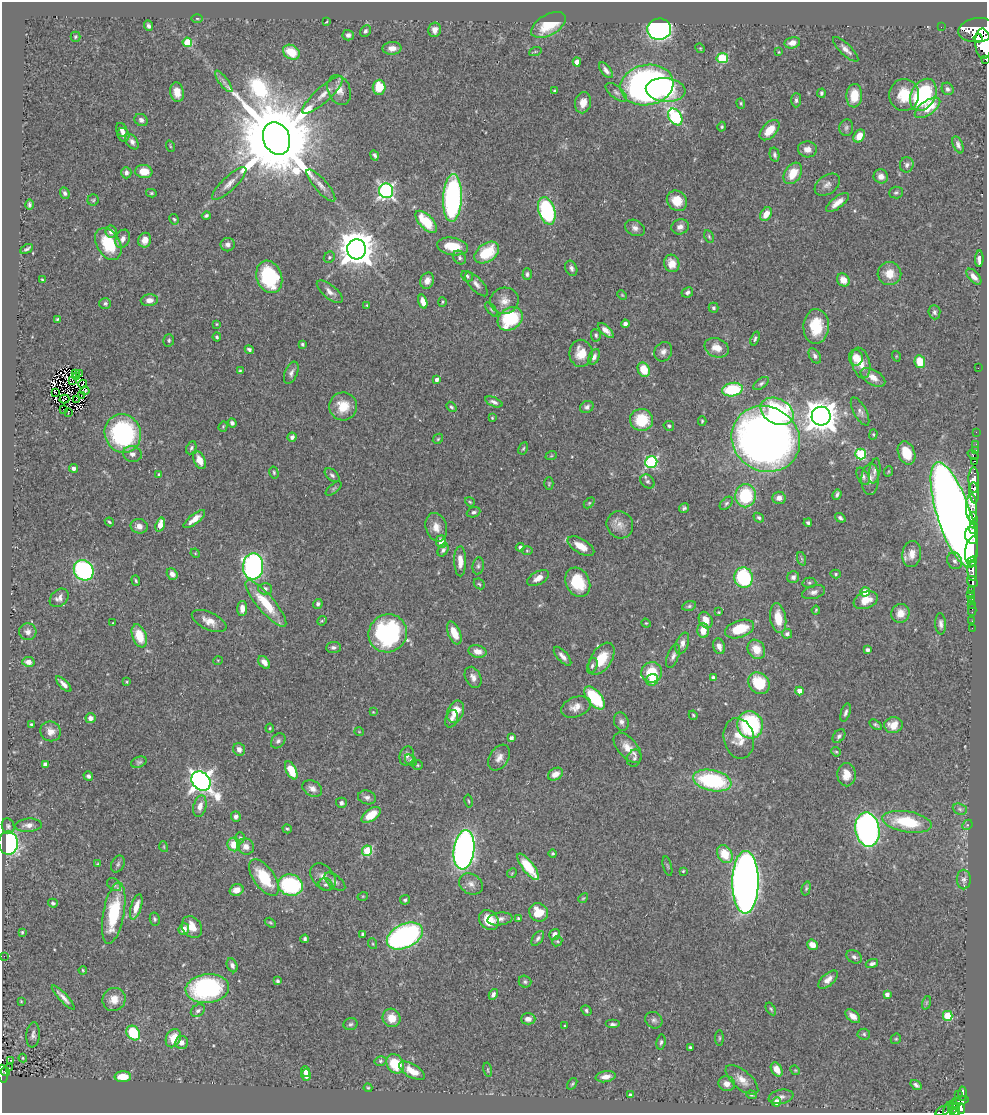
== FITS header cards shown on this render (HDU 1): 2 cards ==
NAXIS1  =                  985
NAXIS2  =                 1111

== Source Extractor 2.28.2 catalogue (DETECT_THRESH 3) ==
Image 985 x 1111 px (HDU 1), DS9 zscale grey, 1 PNG px = 1 image px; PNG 989 x 1115 px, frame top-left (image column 1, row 1111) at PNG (2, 2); each listed source drawn as its Kron ellipse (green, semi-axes under 4 px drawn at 4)
Background 0.539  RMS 0.021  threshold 0.0623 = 3 sigma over >= 5 px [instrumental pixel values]
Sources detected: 475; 3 with non-positive FLUX_AUTO (blend fragments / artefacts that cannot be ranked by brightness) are neither listed nor drawn; the other 472 listed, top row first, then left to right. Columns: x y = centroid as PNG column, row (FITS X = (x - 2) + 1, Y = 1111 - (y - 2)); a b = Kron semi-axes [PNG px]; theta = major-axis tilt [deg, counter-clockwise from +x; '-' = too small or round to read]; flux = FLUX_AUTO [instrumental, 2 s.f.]
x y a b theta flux
197 18 6 4 -1 1.9
326 22 4 2 - 1.3
548 25 19 10 29 48
148 26 5 3 - 3.7
941 27 2 2 - 6.2
659 29 12 10 6 510
435 30 7 6 - 8.2
977 30 19 12 5 3500
365 31 6 5 - 3
348 35 5 5 - 4.7
75 37 5 5 - 1.9
978 38 4 4 - 560
187 42 5 4 - 41
792 43 8 5 13 10
983 44 15 7 -85 2900
392 48 9 6 2 11
700 48 5 4 - 1.5
846 49 17 5 -44 8.1
291 52 9 7 -31 37
535 52 6 4 20 2.2
779 52 4 3 - 1.3
722 58 6 5 - 71
985 59 3 2 - 59
577 62 4 4 - 17
606 70 9 4 -51 5.8
224 81 13 4 -53 5.6
647 85 27 20 10 650
379 87 7 6 - 33
948 89 6 5 - 4
339 90 15 11 -68 16
554 90 3 2 - 1.5
666 90 20 12 -5 63
177 92 10 6 -80 15
616 92 13 6 -39 5.3
821 93 4 4 - 3.2
323 95 26 7 42 17
904 95 16 15 - 38
923 95 17 12 62 160
854 96 12 8 85 31
796 100 7 5 88 3.3
583 103 11 8 79 14
741 103 5 4 - 1.8
927 108 15 7 35 31
675 117 9 6 -56 180
141 120 7 6 - 4.2
722 127 5 4 - 2.1
846 128 8 7 - 4.2
122 130 7 5 -62 6.3
770 130 12 7 46 26
123 135 7 5 -66 6.7
859 136 7 5 56 18
277 138 16 13 -66 30000
132 142 8 5 -54 5.4
958 145 9 4 -68 4.8
170 146 6 3 -72 1.5
807 149 9 8 - 9.6
375 155 5 3 - 3.3
775 155 7 5 -77 3.6
907 165 8 7 - 5.1
144 172 8 6 -7 24
126 173 5 5 - 4.7
793 173 12 8 56 27
881 176 7 7 - 9.1
229 184 22 7 43 12
321 185 20 6 -49 10
827 185 14 9 35 8.3
386 191 7 7 - 390
65 193 6 4 -65 3.8
151 193 5 4 - 1.9
896 193 7 6 - 2.8
452 198 24 9 87 360
93 200 5 5 - 1.9
677 201 11 9 -47 26
837 203 14 5 38 12
29 205 5 3 - 2.9
547 211 14 8 -72 180
766 214 7 5 58 16
206 216 4 3 - 2.6
174 219 5 4 - 2.3
426 222 14 7 -46 53
680 227 9 7 21 7.9
635 228 10 7 -27 6.7
111 231 6 5 - 7.1
709 236 7 4 -64 2.3
123 239 9 7 68 7.5
145 240 7 6 - 13
108 244 17 11 -59 59
228 245 7 6 - 6
453 246 15 8 -9 30
27 249 7 3 30 3.2
356 249 10 9 - 3200
487 252 14 9 37 51
329 257 6 5 - 2.6
460 258 7 6 - 3.4
979 259 8 3 88 8.2
672 263 9 7 -71 17
571 268 8 5 -67 4.2
527 274 6 4 89 2.9
889 274 12 11 - 23
467 276 6 5 - 2.7
269 277 16 12 -71 110
974 277 9 5 -48 8.2
42 280 3 2 - 1.4
843 280 7 6 - 15
427 281 8 6 67 9
476 284 15 6 -47 7.1
330 292 16 6 -39 8.7
687 292 6 4 27 3.8
622 295 5 3 - 1.3
149 300 8 6 5 8.9
504 301 14 13 - 14
423 302 7 4 -74 9.9
442 302 5 3 - 1.5
105 303 6 5 - 2.9
367 305 3 3 - 1.4
714 308 5 5 - 3.4
491 309 8 3 -49 2.3
934 312 7 6 - 3.9
57 319 4 3 - 1.7
510 319 13 10 38 94
217 324 4 3 - 1.2
625 324 4 4 - 5.7
816 326 17 12 89 47
606 330 10 4 -43 8.5
596 335 6 5 - 2.7
217 337 4 3 - 2.4
755 338 7 3 71 2.6
169 340 6 5 - 2.5
302 344 3 3 - 2.5
717 348 12 9 -21 16
249 350 4 3 - 3.6
663 352 10 8 61 7.4
581 353 13 11 -89 23
815 356 8 5 -58 4.4
896 356 5 3 - 1.2
594 357 8 5 66 6.2
856 358 8 7 - 22
920 362 6 5 - 28
861 363 15 9 -76 18
978 368 2 2 - 74
644 370 7 6 - 32
240 371 4 3 - 2
291 373 12 6 67 5.6
76 374 3 2 - 0.59
79 374 2 2 - 1
76 376 3 2 - 0.56
873 377 13 7 -31 12
437 380 4 4 - 5.6
72 381 4 2 - 0.27
761 383 9 4 37 3.5
83 384 4 2 - 0.52
732 390 10 6 10 80
85 391 4 3 - 1.9
55 392 3 2 - 0.88
82 396 3 2 - 0.68
64 399 5 2 - 0.03
76 399 3 2 - 1.1
494 402 9 4 -22 4.7
343 406 14 14 - 30
451 407 6 4 -42 2.4
587 407 7 5 31 4.5
64 410 3 2 - 1.7
777 411 17 12 -28 170
860 411 15 6 -62 6.7
68 413 3 2 - 6.8
821 416 9 9 - 2300
492 418 4 3 - 1.4
641 420 11 11 - 49
702 421 5 3 - 1.8
232 423 4 4 - 4.2
223 426 5 4 - 1.9
669 426 5 4 - 2.5
976 432 2 2 - 10
123 433 20 18 -69 210
873 434 5 4 - 1.7
292 437 4 4 - 4.3
438 439 6 4 46 1.9
766 439 35 32 -33 1300
976 444 2 2 - 5.5
191 448 7 4 64 3
523 448 6 4 62 1.9
976 450 2 2 - 7.8
906 453 12 8 -69 34
132 454 9 8 - 7
861 454 5 5 - 99
973 455 6 4 -37 83
551 456 6 3 18 1.7
200 460 9 5 -65 15
975 461 3 2 - 16
651 462 6 6 - 180
74 468 4 4 - 5
875 471 12 5 81 4.8
889 471 5 3 - 1.2
274 473 6 4 -75 2.2
159 474 4 3 - 1.7
332 475 9 5 -41 3.7
863 476 9 5 -60 4.3
870 479 16 9 86 11
974 480 13 5 -89 1000
647 481 8 6 -43 3.5
549 484 6 4 88 1.9
334 488 9 4 39 2.5
974 493 11 4 -86 950
837 494 5 3 - 3.1
745 496 11 10 - 78
779 498 6 6 - 7.5
470 502 5 3 - 1.5
589 503 6 4 45 1.8
726 503 8 5 45 3
684 508 5 5 - 3.4
972 508 14 5 -89 630
474 512 7 5 20 3.4
954 515 55 16 -72 4900
759 518 5 4 - 2.6
840 518 5 3 - 3.4
973 518 6 4 -87 520
194 519 13 5 38 13
109 522 5 3 - 1.8
808 523 4 4 - 2.8
160 525 7 4 73 17
620 525 14 13 - 13
139 526 8 7 - 8.3
436 527 14 10 -74 15
974 528 6 3 82 250
972 535 8 6 -77 1100
441 542 6 5 - 14
581 546 15 7 -31 17
520 547 4 4 - 3.2
443 550 7 5 57 3.7
971 550 14 6 79 1900
527 551 5 4 - 1.5
195 553 5 4 - 1.3
912 554 13 9 80 15
802 559 7 4 -71 2.4
460 561 15 6 -89 13
955 561 8 7 - 4.7
972 561 5 3 - 350
253 566 13 10 85 410
478 566 8 5 81 3.7
84 570 10 9 - 240
972 570 10 5 -86 830
172 574 6 5 - 7.7
836 574 5 4 - 2
743 577 10 9 - 110
793 577 6 6 - 5.9
538 578 12 6 30 10
136 581 5 3 - 1.8
972 581 6 5 - 260
578 582 15 11 -62 47
809 583 7 5 -1 2.6
479 584 6 4 -44 1.9
265 589 7 6 - 4.3
972 590 3 3 - 77
814 592 12 6 16 6.2
865 592 5 4 - 24
970 594 3 2 - 8.2
59 598 10 7 43 7
866 600 12 8 22 21
972 600 3 3 - 34
266 604 30 8 -50 48
318 604 5 4 - 3.4
972 604 2 2 - 7.5
689 606 7 4 15 2.6
242 609 7 5 88 11
816 610 4 3 - 1.5
972 610 6 2 89 12
719 612 3 2 - 1.3
900 613 9 9 - 15
778 618 15 8 -81 31
706 620 8 6 -64 14
209 621 18 8 -25 15
322 621 5 4 - 1.7
972 621 2 2 - 7.4
113 623 2 2 - 1.1
646 623 5 4 - 1.5
941 624 10 5 -86 5.9
972 628 2 2 - 3.2
739 629 15 8 19 42
703 630 7 5 -87 17
28 632 9 8 - 7
388 633 19 18 - 210
454 633 12 6 -67 22
787 634 5 4 - 4.3
139 636 12 7 -69 33
682 643 11 6 71 7.7
719 646 8 6 -72 9.6
333 647 7 5 3 4
756 649 10 8 -59 23
867 650 4 4 - 3.6
478 651 9 6 -14 12
562 656 12 5 -48 7.5
673 656 12 5 68 5.7
601 659 18 10 57 35
218 660 5 3 - 1.1
28 662 6 5 - 7.4
264 662 7 5 -50 9.3
592 666 8 5 69 3.5
652 672 10 10 - 41
473 677 11 7 -66 8.3
713 678 4 4 - 4.3
652 680 6 5 - 22
127 682 4 3 - 1.5
759 683 12 10 -50 55
64 684 10 4 -46 6.8
799 691 4 4 - 12
595 698 14 7 -51 77
576 707 15 10 21 14
373 712 3 3 - 0.94
455 712 12 8 68 23
846 713 9 4 73 4.4
693 715 5 3 - 1.7
90 718 5 5 - 7.2
452 719 9 6 71 5.7
621 722 9 7 -68 5.6
32 724 4 3 - 2.4
750 725 13 12 - 150
876 725 7 4 -32 2.7
893 725 9 8 - 21
270 728 4 4 - 1.4
50 731 10 9 - 10
359 732 5 3 - 1
839 736 8 5 50 3.9
511 738 4 3 - 5.3
739 738 20 15 -78 24
278 741 8 6 48 4.2
628 748 18 9 -49 17
239 749 6 5 - 6.6
836 752 5 4 - 1.8
407 756 9 7 76 5.7
499 758 14 9 57 11
634 758 9 7 68 4.7
411 760 7 4 -42 2.4
139 762 8 5 22 3.3
45 764 4 4 - 5.3
418 765 5 5 - 1.9
291 770 10 5 -63 32
555 774 8 6 30 10
847 775 11 9 -89 18
88 776 5 4 - 4
201 781 10 8 -44 1100
712 781 19 10 -12 150
312 788 10 7 -28 8.4
367 797 9 6 -17 5
468 801 7 3 -79 1.5
341 803 5 5 - 4.6
200 806 11 6 75 10
960 809 7 5 -23 3.4
371 815 11 6 35 29
236 817 5 4 - 4.8
907 822 25 10 -9 73
28 825 13 6 4 7.9
967 825 6 4 45 2
8 826 8 6 -70 3.3
287 829 5 4 - 2.2
867 830 17 12 -79 660
240 838 5 5 - 2.5
8 843 11 9 89 270
234 845 7 6 - 28
246 846 8 8 - 11
164 847 5 3 - 1.4
464 850 20 10 82 660
367 851 5 5 - 65
553 853 4 4 - 2
725 854 9 7 -59 36
98 864 4 3 - 1.8
118 864 9 6 64 3.7
667 866 10 3 -75 2.1
528 867 16 5 -52 54
683 871 3 3 - 1.5
512 873 5 4 - 1.5
323 877 15 10 -50 11
264 878 21 10 -54 57
964 880 10 7 -89 5.3
335 882 12 6 -37 5.7
745 882 31 13 89 1400
471 884 12 10 -31 9.1
114 885 8 5 -39 3.8
290 885 12 10 -18 140
326 885 7 6 - 3.4
806 888 7 4 75 2.4
236 890 7 5 17 12
363 896 5 3 - 1.2
583 898 5 4 - 1.6
405 900 5 4 - 2.8
53 903 5 4 - 2.5
136 907 13 5 73 15
539 912 10 8 -33 32
114 913 31 10 79 85
518 918 3 3 - 2.4
155 919 6 5 - 2.7
500 919 12 6 7 6.8
489 920 11 9 -46 31
270 923 6 4 -33 1.9
192 927 12 9 -53 18
184 929 6 5 - 11
22 932 3 3 - 2.3
363 934 4 3 - 3.9
554 934 6 5 - 6.9
405 936 19 12 26 390
538 938 8 5 54 4
305 939 4 3 - 2.7
557 941 5 5 - 2.2
373 944 5 3 - 1.6
812 945 5 5 - 13
4 956 2 2 - 0.56
854 957 8 6 -31 4.4
872 964 6 4 17 3.8
232 965 7 5 -63 4.7
83 970 4 3 - 1.4
828 980 12 6 41 9.7
278 981 4 3 - 2.8
525 982 6 6 - 2.9
207 989 22 14 6 240
493 994 6 4 62 5.2
887 994 4 4 - 6.2
63 997 16 3 -47 7.7
114 999 12 11 - 19
21 1001 4 3 - 1.1
926 1003 7 4 72 2
771 1009 7 4 -58 2
586 1010 6 4 -51 2.9
198 1011 7 5 32 4.1
853 1016 8 5 -41 11
948 1016 5 4 - 68
392 1018 9 8 - 21
528 1019 7 5 1 7.6
654 1020 9 8 - 4.9
350 1024 7 6 - 3.2
613 1024 7 4 0 3.8
564 1026 3 2 - 1.2
133 1033 8 6 -52 63
864 1034 6 5 - 2.5
33 1035 12 6 84 5.3
173 1038 9 7 65 24
719 1038 8 3 90 1.8
896 1039 5 4 - 1.9
181 1042 6 6 - 8.3
661 1042 7 4 81 3
690 1047 3 3 - 2.2
23 1058 4 4 - 1.4
11 1060 3 2 - 1.3
380 1061 6 5 - 2.4
395 1064 10 8 -56 46
9 1068 2 2 - 1.7
777 1069 7 5 -60 13
488 1070 7 4 -77 1.9
795 1070 5 4 - 1.3
306 1071 5 4 - 5.3
412 1071 14 6 -30 20
5 1072 4 3 - 21
3 1074 9 5 -80 100
306 1075 6 5 - 7.3
123 1077 8 5 1 28
606 1077 10 5 8 10
742 1080 20 9 -41 15
572 1084 6 3 54 1.8
727 1084 8 7 - 10
916 1085 6 4 -35 4.4
368 1088 4 4 - 1.8
963 1094 7 3 88 150
630 1095 4 3 - 2.5
751 1095 5 4 - 1.8
958 1095 2 2 - 4.7
781 1097 12 7 11 5.9
961 1101 8 4 16 230
777 1102 5 4 - 9.7
953 1106 8 4 84 310
957 1106 4 3 - 120
961 1109 5 4 - 260
943 1111 8 4 22 82
948 1111 9 4 76 100
955 1112 5 3 - 170
At the frame edge (FLAGS 8, measured only in part): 6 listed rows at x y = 977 30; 985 59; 3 1074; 943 1111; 948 1111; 955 1112
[3 non-positive-flux detections neither listed nor drawn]